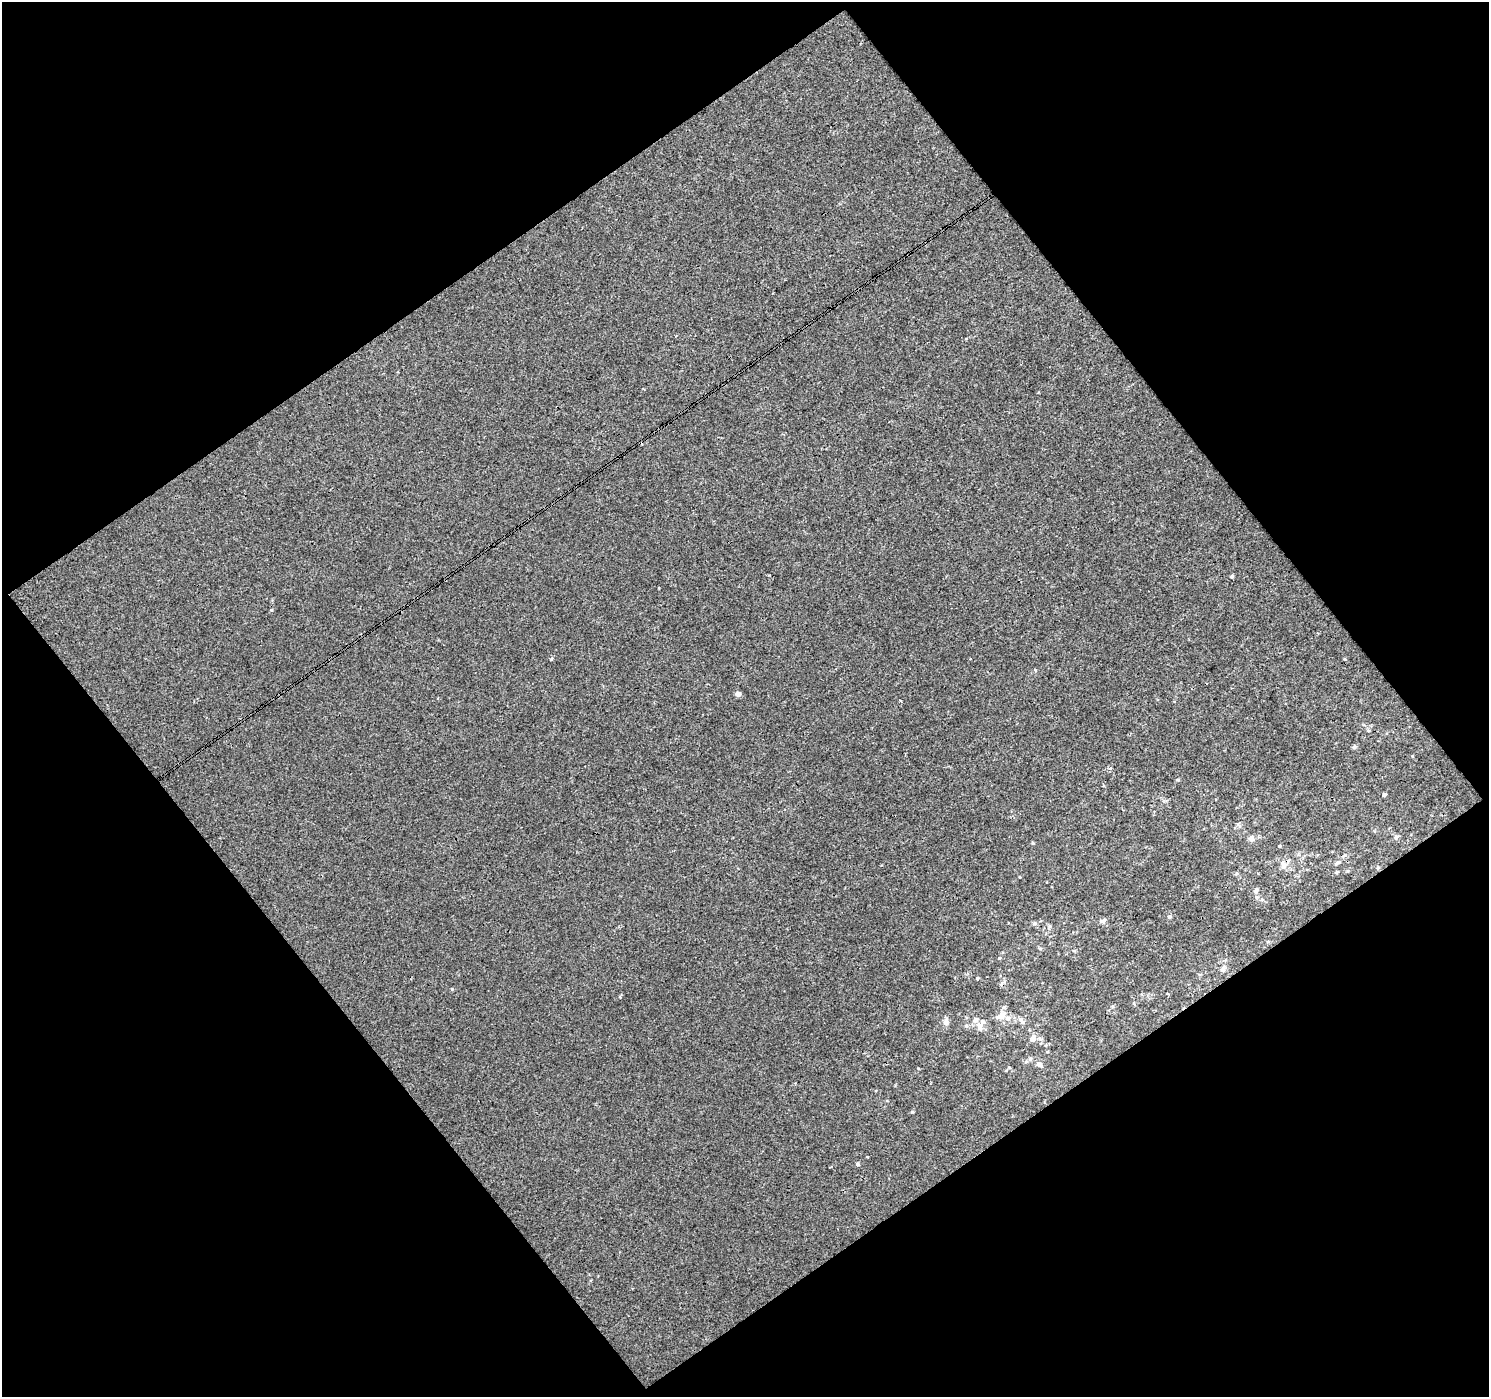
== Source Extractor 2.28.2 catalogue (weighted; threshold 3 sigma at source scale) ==
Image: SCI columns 1-1487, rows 38-1432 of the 1487 x 1474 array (HDU 1 of 3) = the unmasked area's bounding box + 8 px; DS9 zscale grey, full resolution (1 PNG px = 1 image px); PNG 1491 x 1399 px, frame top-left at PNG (2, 2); no overlay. Shown black and unused: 50% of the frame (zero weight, under 3 of 4 exposures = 1% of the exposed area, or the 3 px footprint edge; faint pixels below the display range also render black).
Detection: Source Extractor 2.28.2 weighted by HDU 2 'WHT'. Background 6.34e-04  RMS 0.0031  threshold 0.0138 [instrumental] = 3 sigma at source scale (4.5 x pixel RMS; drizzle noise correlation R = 1.50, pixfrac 1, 0.0396/0.0396 arcsec/px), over >= 5 px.
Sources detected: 38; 2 cosmic-ray / hot-pixel residue — not listed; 2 inside a brighter listed object's ellipse — not listed separately; the other 34 listed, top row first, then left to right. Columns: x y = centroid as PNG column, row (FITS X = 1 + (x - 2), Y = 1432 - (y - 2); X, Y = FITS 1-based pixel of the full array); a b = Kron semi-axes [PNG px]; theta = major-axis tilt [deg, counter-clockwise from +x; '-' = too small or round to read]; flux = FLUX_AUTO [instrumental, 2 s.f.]
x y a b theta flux
1232 576 5 3 - 0.34
271 610 4 4 - 0.34
551 659 4 3 - 0.63
970 659 2 2 - 0.26
738 694 4 4 - 1.8
900 701 3 2 - 0.58
1354 747 6 4 3 0.43
1110 768 3 3 - 0.86
1177 780 5 3 - 0.3
1384 794 4 3 - 0.76
1239 826 7 4 -89 0.55
1396 837 6 5 - 0.71
1251 838 8 6 -81 1.1
1279 846 4 3 - 0.29
1338 862 10 5 31 0.79
1283 866 11 8 83 1.8
1336 872 6 4 89 0.32
1256 890 7 5 65 0.7
1169 917 6 4 -67 0.51
1103 921 10 5 24 0.74
1034 923 6 4 -72 0.41
1050 926 6 4 89 0.44
999 958 4 4 - 0.27
1223 969 8 6 72 0.99
977 978 4 3 - 0.35
1003 1014 14 9 67 2.3
1021 1020 7 6 - 1
946 1022 9 7 86 1.2
966 1026 5 5 - 0.5
979 1027 12 7 -69 1.6
1032 1038 9 6 63 1.5
1030 1059 6 6 - 0.65
1039 1064 7 6 - 1.1
857 1164 5 5 - 0.55
Overlapping masked pixels (flux is a lower limit): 1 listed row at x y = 1283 866
Unlisted compact peaks at least as high as the median listed source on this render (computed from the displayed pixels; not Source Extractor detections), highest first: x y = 452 989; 912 1112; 1033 843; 918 1068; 620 997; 867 1157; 1040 949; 1035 670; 1009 1067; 1113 1006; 659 588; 1020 877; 1074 951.